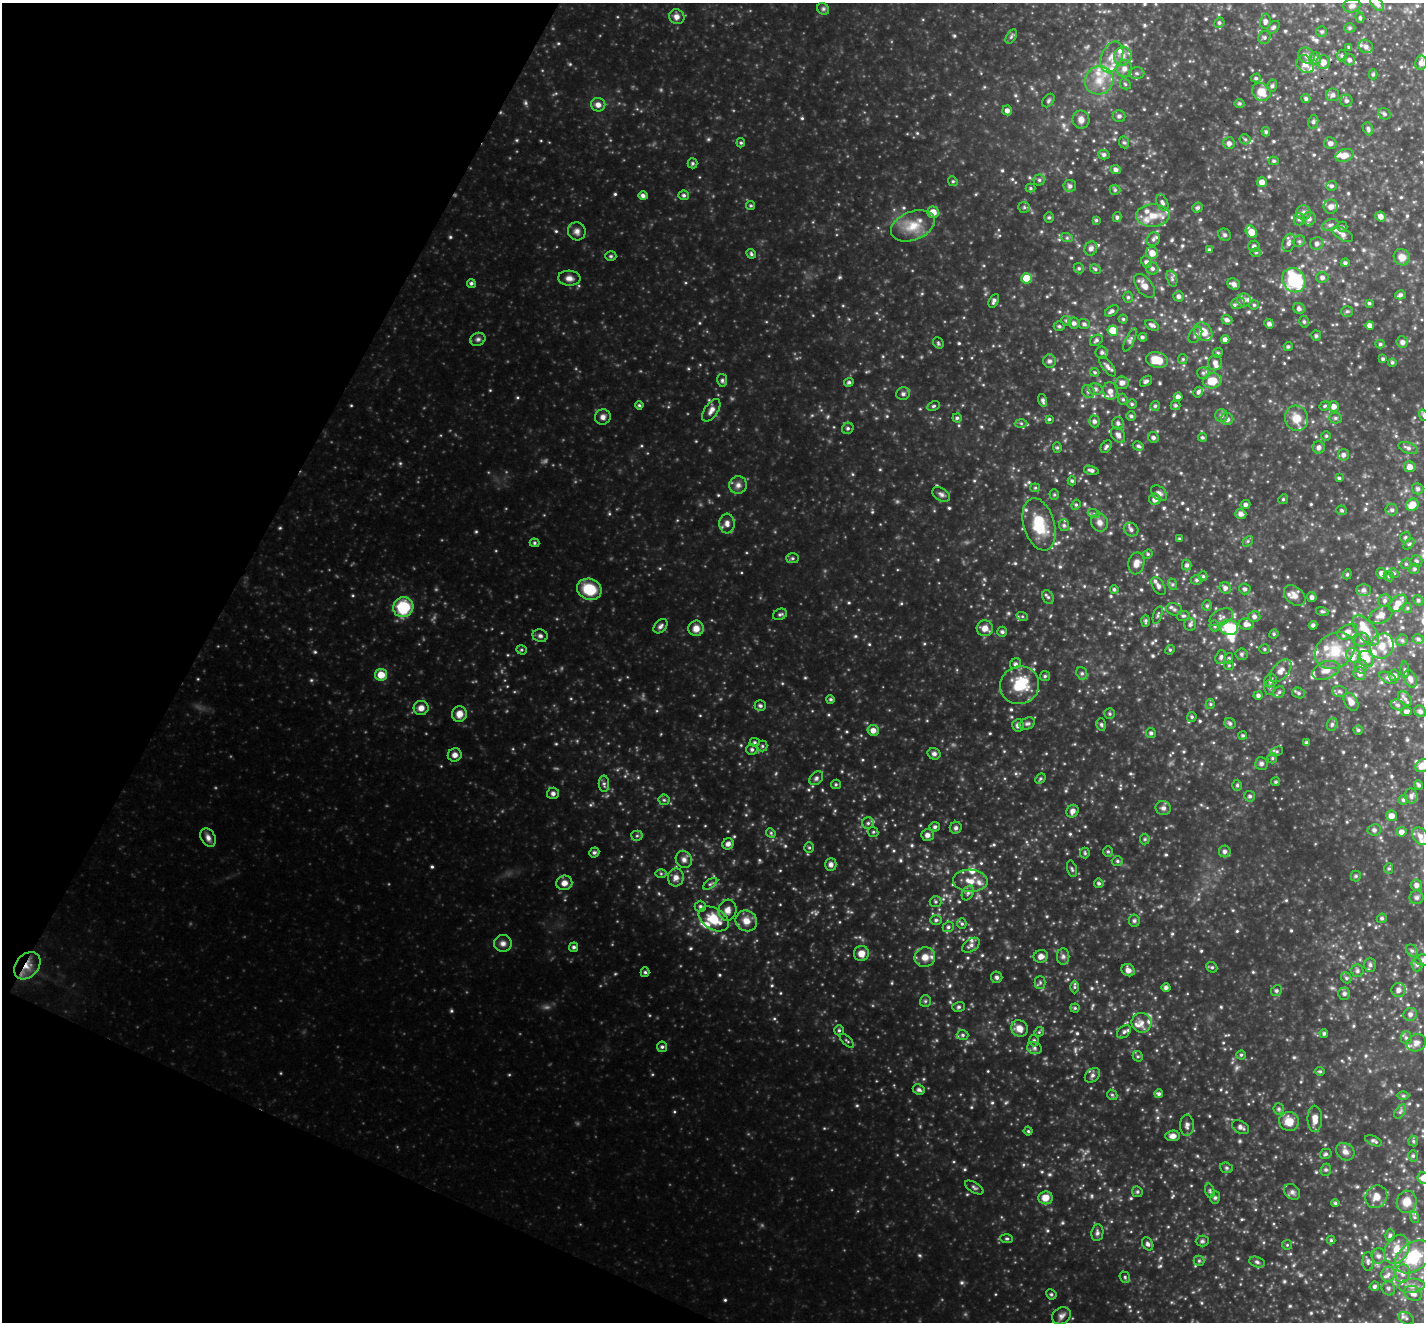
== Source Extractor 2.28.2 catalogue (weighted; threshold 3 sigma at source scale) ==
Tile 9 of 4 x 4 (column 1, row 3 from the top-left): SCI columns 3-1424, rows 1603-2922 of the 5695 x 5707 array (HDU 1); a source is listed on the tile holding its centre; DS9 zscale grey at full resolution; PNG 1426 x 1324 px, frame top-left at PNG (2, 3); each listed source drawn as its Kron ellipse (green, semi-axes under 4 px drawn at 4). Shown black and unused: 21% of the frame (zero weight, under 3 of 4 exposures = <1% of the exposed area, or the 3 px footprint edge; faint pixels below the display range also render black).
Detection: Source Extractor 2.28.2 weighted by HDU 2 'WHT'; one run over the whole footprint, this tile lists its part. Background 0.346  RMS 0.039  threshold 0.173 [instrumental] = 3 sigma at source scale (4.5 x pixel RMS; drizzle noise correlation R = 1.50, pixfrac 1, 0.05/0.05 arcsec/px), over >= 5 px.
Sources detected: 736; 6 too faint to see at this stretch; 1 inside a brighter object's white glare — neither listed nor drawn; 47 inside a brighter listed object's ellipse — not listed separately; of the other 682, all 500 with FLUX_AUTO >= 4.98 (the completeness limit of this list) listed and drawn (182 fainter detections not listed), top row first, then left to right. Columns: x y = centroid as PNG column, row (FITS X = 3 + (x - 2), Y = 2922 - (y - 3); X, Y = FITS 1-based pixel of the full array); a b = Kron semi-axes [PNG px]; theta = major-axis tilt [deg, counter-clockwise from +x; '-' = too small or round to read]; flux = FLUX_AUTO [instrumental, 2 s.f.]
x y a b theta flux
1377 4 9 5 -50 12
1352 6 8 6 15 11
823 9 6 5 - 7.3
677 17 8 7 - 18
1360 18 5 4 - 5.5
1265 21 7 5 82 12
1219 23 5 5 - 7.3
1274 27 7 5 48 8.3
1350 28 6 4 2 6.6
1322 32 5 5 - 6.9
1011 37 8 4 58 7.5
1264 37 6 6 - 8.1
1366 46 7 6 - 15
1349 47 3 3 - 6.6
1123 56 9 8 - 25
1307 56 9 7 -46 15
1342 56 6 4 -89 6.4
1112 57 16 10 65 47
1315 59 6 6 - 20
1349 60 6 5 - 11
1323 62 7 7 - 29
1421 63 7 6 - 17
1305 64 9 8 - 29
1124 69 8 8 - 23
1136 73 8 6 -1 9.4
1373 74 5 4 - 6
1256 78 5 4 - 5.5
1099 80 14 14 - 66
1125 84 6 5 - 6.3
1272 86 6 5 - 7.5
1261 92 10 8 -38 53
1333 95 6 6 - 10
1306 98 5 4 - 7.9
1048 101 7 5 53 7.3
1346 101 6 6 - 9.3
1239 103 5 4 - 5.7
598 105 7 7 - 20
1007 110 5 5 - 15
1384 114 6 5 - 8.9
1119 116 6 6 - 11
1081 120 9 8 - 23
1313 122 7 5 77 7.1
1368 129 7 5 -66 9.4
1266 132 4 4 - 7.1
1245 139 5 5 - 6.3
1124 142 6 5 - 6.8
741 143 4 4 - 5.1
1229 143 6 6 - 14
1330 143 6 6 - 14
1104 155 5 5 - 10
1344 155 9 6 16 31
1274 161 5 4 - 6
692 163 5 5 - 6.3
1116 169 5 4 - 12
1039 180 5 5 - 7.3
953 181 5 4 - 5.3
1262 182 5 5 - 22
1070 186 6 6 - 12
1331 186 5 5 - 8.3
1030 188 5 4 - 5.2
1115 190 5 5 - 5.4
684 195 5 5 - 7.9
643 196 5 4 - 12
1162 203 9 5 -67 11
751 206 4 4 - 5.1
1024 207 6 5 - 6.3
1331 207 7 7 - 21
1197 208 5 5 - 7.7
933 212 5 5 - 40
1304 212 7 7 - 15
1153 216 17 11 3 55
1381 216 5 4 - 18
1049 217 5 4 - 6.2
1117 217 5 4 - 7.6
1299 219 6 5 - 8.6
1309 219 7 6 - 12
1096 220 4 4 - 5.1
1330 225 8 5 18 9.8
913 226 23 14 22 76
1342 227 5 5 - 6.4
577 231 9 8 - 17
1251 232 7 5 -54 47
1343 234 11 6 -31 17
1225 235 6 6 - 8.4
1067 238 6 4 -18 5.6
1153 239 7 6 - 11
1299 241 6 5 - 7.4
1289 243 9 6 71 14
1317 244 6 6 - 13
1254 246 6 5 - 11
1091 248 7 6 - 15
1209 250 4 3 - 6.2
1256 252 6 4 0 5.5
1152 253 6 6 - 33
751 254 5 4 - 6.6
611 256 6 4 0 5.7
1402 257 8 7 - 27
1147 262 6 5 - 13
1345 263 4 4 - 8.3
1079 268 5 4 - 5.8
1152 268 6 6 - 11
1095 269 5 4 - 6
1322 277 6 5 - 12
569 278 11 7 -5 20
1027 278 5 5 - 80
1172 278 8 5 -71 8.6
1294 280 13 11 -52 290
471 283 4 4 - 7.6
1234 284 6 5 - 14
1144 286 14 7 -53 27
1400 295 5 4 - 9.5
1179 296 5 5 - 11
1128 297 5 5 - 6.7
1244 300 7 6 - 14
994 301 7 4 61 11
1238 303 7 5 21 8.8
1369 303 4 4 - 5.2
1254 305 4 4 - 5.8
1299 309 6 5 - 12
1112 311 7 4 32 10
1347 311 6 5 - 7.6
1123 319 4 4 - 5.2
1227 320 5 4 - 12
1066 321 5 4 - 5.5
1304 322 6 4 -75 7.3
1074 323 6 5 - 12
1084 324 6 5 - 9
1269 324 5 4 - 11
1152 325 7 4 -29 11
1370 325 4 4 - 17
1059 326 5 5 - 6.6
1113 331 5 5 - 92
1203 332 10 8 -45 52
1195 335 9 6 59 12
1316 336 5 5 - 8.4
1142 337 4 4 - 7.8
478 339 8 6 23 10
1096 340 7 5 35 8.9
1130 340 13 4 65 10
1225 340 4 4 - 18
1402 342 6 5 - 11
938 343 6 5 - 5.6
1380 344 4 4 - 6.3
1288 347 4 4 - 6.8
1102 352 6 6 - 9.7
1218 353 5 4 - 5.7
1183 359 5 5 - 5.2
1383 359 4 3 - 6.8
1157 360 11 7 -12 70
1049 361 6 6 - 12
1392 362 4 4 - 5.6
1215 363 7 7 - 16
1108 367 12 5 -53 14
1095 372 4 3 - 5
1203 373 6 6 - 8.2
722 380 6 5 - 7.9
1146 381 7 4 37 8.5
1212 381 9 7 11 62
849 382 5 4 - 7.7
1122 383 6 6 - 16
1095 389 7 5 -14 9.1
1088 391 7 6 - 11
1110 391 9 7 -79 22
1198 392 5 4 - 7.9
903 394 7 6 - 11
1178 397 4 4 - 14
1123 399 6 4 -67 6
1043 400 6 4 -73 9.6
1132 404 5 5 - 5.6
639 405 4 4 - 5.5
1176 405 5 5 - 6.4
933 406 6 4 26 6.2
1155 406 5 4 - 6.3
1325 406 5 4 - 5.3
1334 406 5 5 - 21
711 410 13 6 57 21
1423 415 5 3 - 5.2
1131 416 5 5 - 6.4
1221 416 6 6 - 9.6
603 417 8 7 - 15
957 418 4 4 - 7
1296 418 13 11 -74 51
1335 418 6 5 - 7
1049 419 3 3 - 5.3
1227 419 6 6 - 14
1095 421 6 5 - 11
1021 423 6 4 -2 7.1
1118 423 6 6 - 10
848 428 6 5 - 7.7
1118 435 8 6 -54 16
1326 436 4 4 - 5.3
1202 437 4 4 - 6.3
1153 438 6 5 - 9.3
1138 446 5 4 - 7.7
1106 447 7 5 54 9
1319 447 6 6 - 14
1057 448 5 4 - 5.5
1408 448 10 5 -20 13
1344 455 6 5 - 13
1410 467 6 5 - 23
1091 470 7 4 -13 11
1339 478 4 4 - 5.9
1072 481 4 4 - 5.6
738 485 9 9 - 18
1035 488 5 4 - 5
1418 489 6 5 - 9.7
1159 493 9 6 -44 14
941 494 10 6 -32 12
1054 494 5 4 - 5.4
1155 499 6 5 - 20
1283 499 5 4 - 5.5
1076 505 5 4 - 5.9
1246 505 4 4 - 11
1412 505 7 5 45 55
1341 510 5 4 - 6.8
1392 510 6 6 - 9.8
1094 514 6 4 -18 6.5
1241 514 5 4 - 15
1100 522 9 8 - 20
727 523 10 8 -87 19
1039 524 27 15 -74 130
1064 525 6 5 - 7.2
1131 529 7 6 - 12
1405 537 5 5 - 6.5
1179 539 4 3 - 5.5
1248 541 6 4 47 5.7
534 543 5 4 - 5.5
1409 544 6 4 44 5.3
1148 554 5 4 - 5.2
792 558 6 5 - 6.9
1416 561 6 5 - 8.9
1136 563 11 8 78 25
1406 564 5 5 - 6
1187 565 5 5 - 10
1414 569 5 5 - 7.4
1382 573 6 5 - 17
1394 573 5 4 - 5.3
1347 574 5 4 - 5.9
1203 576 5 4 - 6.6
1389 576 5 4 - 6.1
1197 580 6 4 0 7.5
1172 584 6 4 -71 5.4
1159 586 10 5 -59 13
1225 588 6 5 - 13
589 589 12 10 -21 120
1114 589 4 4 - 6.7
1245 589 6 5 - 9.1
1364 590 7 5 -1 11
1295 595 12 8 -42 25
1048 597 7 5 -60 7.3
1312 597 5 4 - 12
1385 600 6 6 - 9.7
1418 600 5 5 - 7.1
1398 603 10 6 43 32
1207 606 5 4 - 6.6
403 607 10 10 - 180
1407 608 5 4 - 5.1
1174 609 8 6 -14 11
1322 611 6 4 -16 6.7
780 614 7 5 27 8.2
1158 615 9 3 71 6.4
1381 615 12 8 27 27
1022 616 6 4 -18 5.3
1183 616 6 5 - 7.3
1221 617 12 7 27 17
1254 617 6 5 - 12
1146 621 6 4 89 6.4
1246 624 7 5 -6 19
1190 625 6 6 - 10
1313 625 4 4 - 9.1
660 626 8 5 44 11
1215 626 5 5 - 6.5
696 628 8 7 - 28
985 628 8 8 - 30
1229 628 9 7 -10 100
1366 630 18 8 -52 60
1002 632 5 5 - 8.7
1348 632 11 7 22 23
1274 634 5 4 - 5.1
540 636 7 6 - 11
1418 639 6 4 -15 8
1362 640 7 6 - 11
1402 640 6 5 - 7.2
1382 646 13 11 62 48
1264 649 5 4 - 5.9
521 650 5 4 - 5.3
1170 650 5 4 - 5.1
1335 651 21 17 35 110
1241 654 6 6 - 8.1
1354 655 8 6 -39 20
1221 657 7 5 70 9.6
1229 658 5 4 - 6.2
1366 659 8 7 - 58
1015 664 6 5 - 8.2
1229 665 5 4 - 5
1361 666 7 6 - 11
1326 670 14 8 21 37
1405 670 8 3 -88 6.3
1281 671 13 8 48 27
1082 673 6 5 - 8.1
1360 673 7 6 - 17
381 675 6 6 - 52
1394 675 6 5 - 15
1045 676 5 5 - 6.3
1388 678 9 5 -25 11
1410 679 9 6 -67 16
1271 681 7 6 - 9.3
1020 685 20 19 - 120
1269 687 7 5 -89 8.7
1339 691 7 5 -2 8.9
1279 692 6 5 - 8.9
1299 693 7 5 -17 8.3
1258 695 4 4 - 9.8
830 699 4 4 - 6.1
1405 699 8 5 -52 12
1351 702 9 6 -58 27
1210 704 5 4 - 5.5
1398 705 7 5 -16 7.7
760 706 5 5 - 8.2
421 708 7 7 - 24
1420 711 6 5 - 10
1406 712 5 4 - 13
459 714 8 7 - 32
1110 714 5 5 - 6.3
1192 717 5 5 - 6
1230 723 6 5 - 8.9
1027 724 8 5 22 8.6
1101 724 6 5 - 6.5
1332 724 6 5 - 7.2
1018 725 6 6 - 14
873 730 5 5 - 23
1358 730 4 4 - 5.8
1151 733 5 5 - 9.3
1243 735 4 4 - 6
755 742 5 4 - 5.5
1307 743 3 3 - 8.2
762 746 5 5 - 6.1
752 749 5 5 - 8.6
1277 751 7 4 17 6.6
934 754 6 5 - 12
455 755 7 6 - 18
1272 758 5 5 - 5.6
1261 763 6 6 - 9.2
1422 766 8 6 33 37
816 778 8 5 45 9.6
1040 778 6 4 49 6.1
1276 782 4 4 - 5.5
604 784 8 5 -89 9.1
836 784 5 4 - 5.3
1237 785 5 4 - 6.9
1419 785 5 4 - 7.4
553 793 6 5 - 12
1250 796 5 5 - 8
1411 796 7 6 - 12
664 800 5 5 - 6.2
1403 800 5 4 - 6.5
1163 808 8 7 - 14
1072 811 6 6 - 16
1392 816 5 5 - 22
868 823 6 6 - 8.3
935 827 5 5 - 7.3
956 828 6 5 - 9.4
1374 830 7 5 9 9.4
873 832 5 5 - 5.9
1401 832 5 4 - 17
771 833 5 4 - 5
927 835 6 5 - 15
637 836 5 5 - 6.1
1420 836 10 7 -50 20
208 838 10 7 -61 18
1145 839 5 5 - 5.2
728 844 6 5 - 14
809 847 5 4 - 5.5
1108 851 5 5 - 6.1
1225 851 6 6 - 11
594 852 5 5 - 8.4
1085 853 5 5 - 5.2
684 859 9 8 - 15
1117 861 5 4 - 6.3
831 865 6 6 - 14
1389 868 5 4 - 5.7
1072 869 8 4 -75 6.8
661 874 6 4 -1 5.1
1356 876 5 5 - 5.2
676 877 9 8 - 21
970 881 17 11 -3 50
564 883 8 7 - 25
1099 883 5 4 - 6.7
710 884 8 4 35 6.4
1416 885 6 5 - 14
968 893 8 5 59 9.9
1417 897 7 7 - 11
935 902 6 5 - 6.7
700 906 6 5 - 8.3
727 910 10 9 - 25
1382 918 5 4 - 6.4
714 919 16 10 -32 95
936 920 6 4 1 7.9
746 921 11 10 - 36
1134 921 6 5 - 7.8
962 924 5 4 - 5.9
948 927 6 5 - 7.8
503 943 9 8 - 18
971 945 10 6 33 13
574 947 4 4 - 8.5
1412 951 6 5 - 8
861 953 7 7 - 33
1041 956 7 6 - 19
1063 956 8 6 -89 12
925 957 10 9 - 36
1423 960 7 5 -1 8.6
1370 965 7 6 - 9.3
1417 965 6 5 - 9.4
27 966 15 11 49 48
1212 967 6 5 - 6.1
1128 970 7 6 - 20
1357 971 6 6 - 9.4
645 972 5 4 - 6.7
997 977 6 5 - 7.8
1346 978 6 5 - 6.4
1040 982 6 5 - 7.5
1074 987 6 4 -90 6.7
1166 987 4 4 - 10
1399 990 7 7 - 18
1276 991 5 5 - 7.6
1344 994 6 6 - 11
925 1001 6 5 - 6.6
958 1007 6 5 - 6.9
1075 1008 4 4 - 5.1
1410 1014 7 6 - 14
1141 1023 10 9 - 23
1019 1028 9 7 -40 34
839 1030 5 4 - 6
1039 1032 5 4 - 5
1124 1032 8 5 40 8.8
1324 1033 4 4 - 7.7
963 1035 6 5 - 7.2
1406 1038 6 5 - 8.7
1034 1040 6 5 - 7.5
847 1041 9 3 -44 5.3
1416 1043 10 8 23 20
662 1047 5 5 - 7.7
1034 1048 7 6 - 10
1241 1055 4 4 - 5.5
1138 1056 5 5 - 6.2
1320 1071 5 4 - 5.4
1092 1075 8 6 39 12
919 1090 6 5 - 10
1159 1094 4 4 - 8.1
1112 1095 5 4 - 5.7
1403 1096 6 4 -1 5.3
1279 1109 5 5 - 6.6
1400 1112 8 4 58 7.8
1315 1119 13 7 -90 30
1289 1121 10 9 - 51
1187 1125 10 7 88 14
1241 1127 9 6 -30 13
1028 1131 4 4 - 5.1
1173 1136 7 5 5 19
1374 1141 9 4 -24 8.7
1413 1141 5 5 - 5
1345 1152 10 8 -39 19
1326 1154 6 5 - 7.7
1413 1156 6 5 - 6.7
1226 1168 6 5 - 6.6
1326 1170 6 5 - 6.8
1423 1178 6 5 - 27
974 1187 10 5 -31 8.6
1210 1191 7 4 -73 5.9
1137 1192 5 5 - 5.8
1292 1192 9 7 -43 12
1376 1197 12 10 56 32
1045 1198 7 6 - 40
1215 1198 6 5 - 7.1
1407 1202 11 10 - 43
1335 1203 4 4 - 5.5
1414 1217 6 4 -70 5.9
1097 1233 8 6 81 10
1390 1235 6 4 74 7.3
1007 1239 6 4 -4 6.2
1331 1240 4 4 - 5.2
1202 1241 6 5 - 6.9
1148 1244 7 5 -58 8.8
1287 1245 5 4 - 5.1
1397 1249 15 11 63 59
1379 1256 8 7 - 15
1413 1257 20 14 38 170
1199 1261 5 5 - 5.8
1368 1261 9 5 90 10
1257 1262 8 5 -16 8.5
1388 1274 7 7 - 14
1403 1274 9 7 84 20
1125 1277 6 5 - 5.9
1374 1286 5 4 - 8.1
1412 1286 13 7 4 23
1388 1288 7 6 - 9.7
1413 1293 9 7 -29 20
1051 1294 5 5 - 6.7
1061 1316 10 8 32 16
1406 1318 8 5 -32 8.9
Overlapping masked pixels (flux is a lower limit): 1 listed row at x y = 27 966
Isophote crosses this tile's border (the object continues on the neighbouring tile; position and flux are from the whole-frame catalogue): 5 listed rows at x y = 1377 4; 1423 415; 1422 766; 1423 960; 1423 1178
Unlisted compact peaks at least as high as the median listed source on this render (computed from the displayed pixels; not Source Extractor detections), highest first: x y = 840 277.